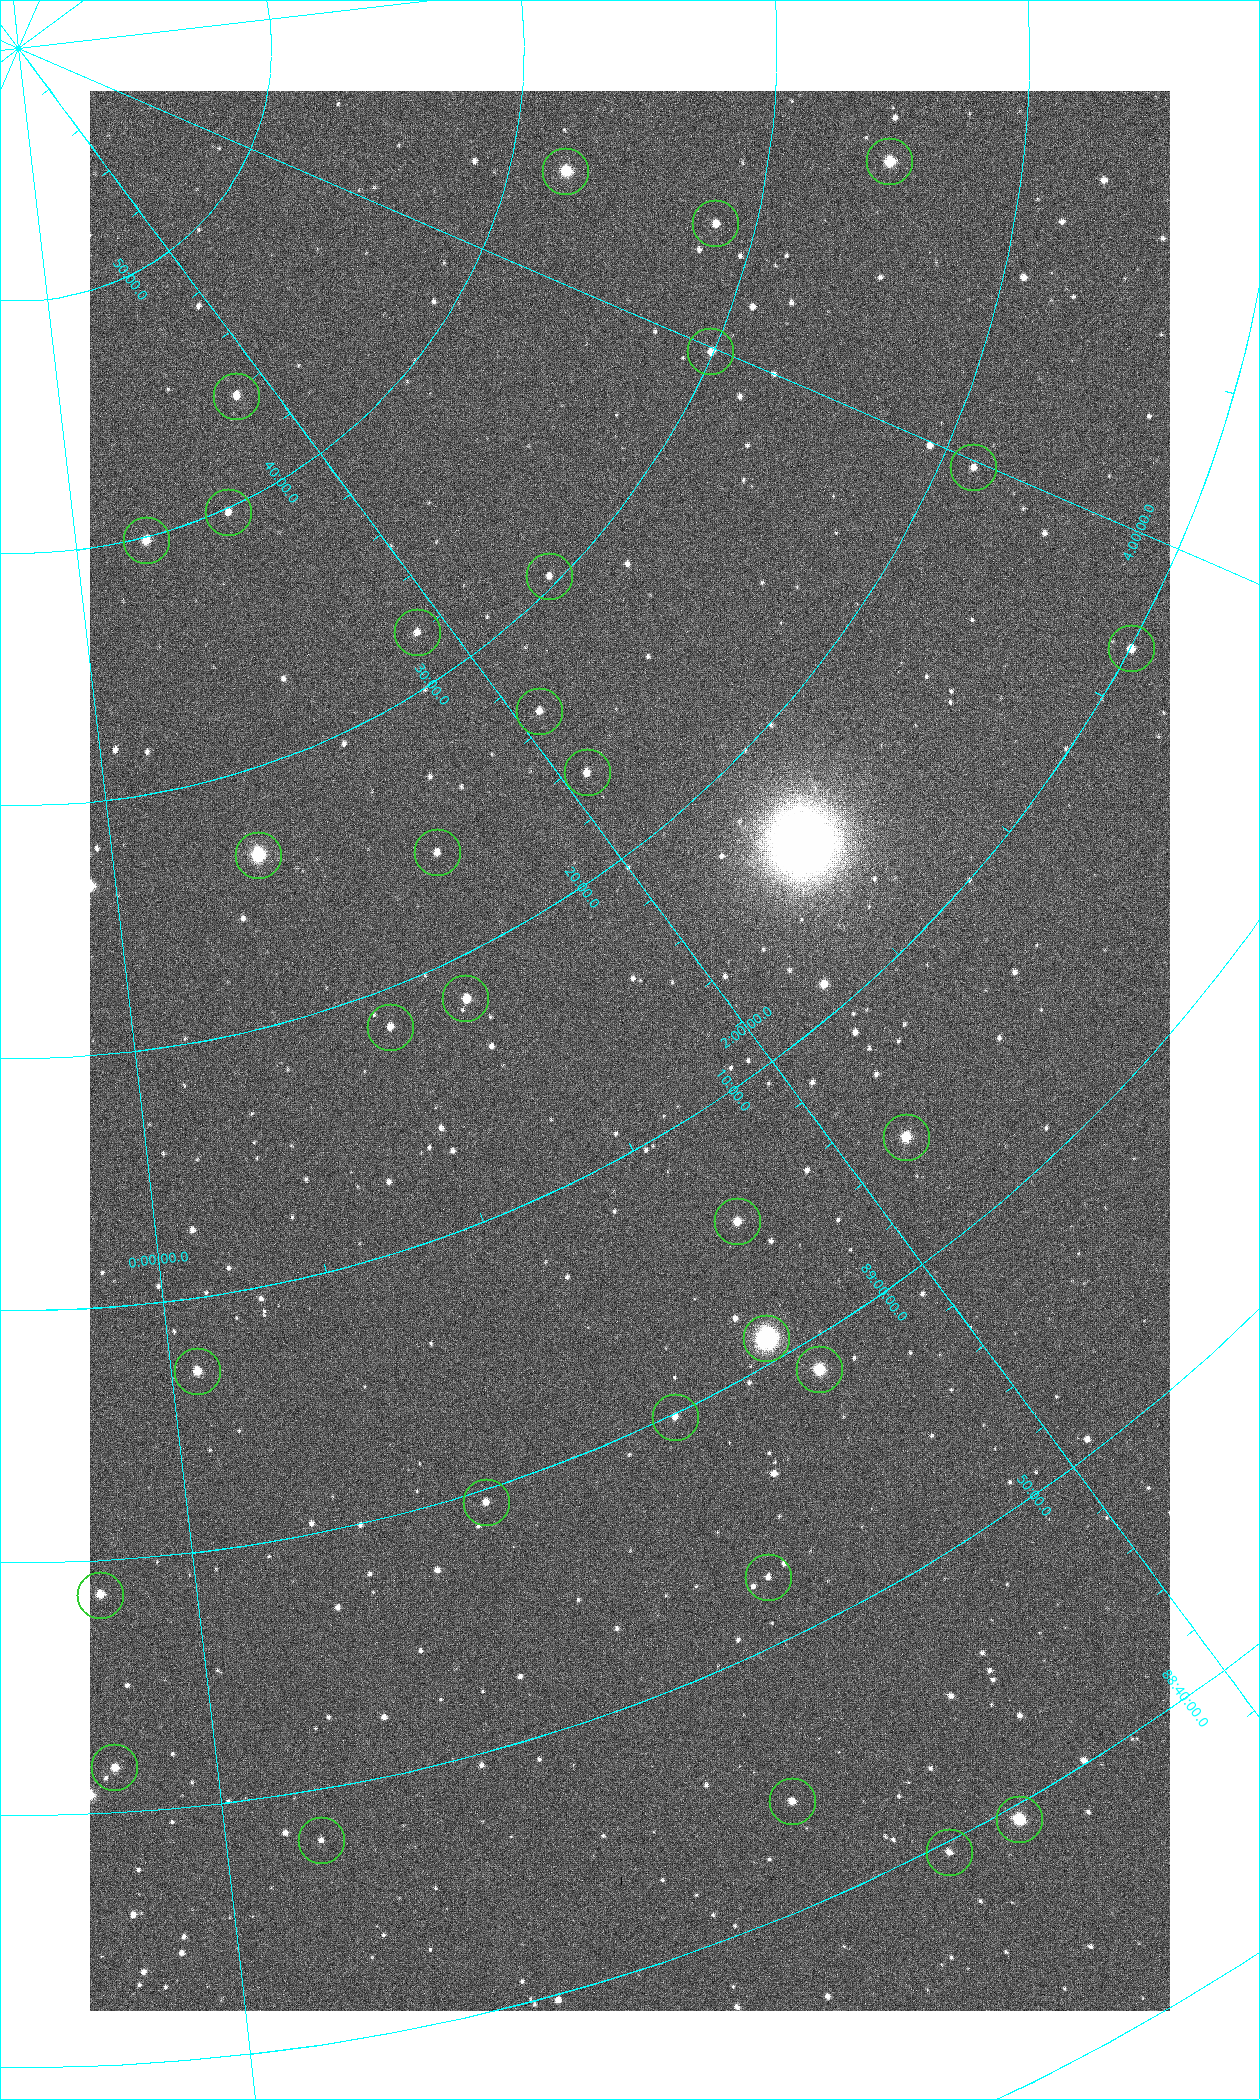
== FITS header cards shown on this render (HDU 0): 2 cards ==
NAXIS1  =                 1080 / length of data axis 1
NAXIS2  =                 1920 / length of data axis 2

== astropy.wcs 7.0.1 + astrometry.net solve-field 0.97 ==
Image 1080 x 1920 px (HDU 0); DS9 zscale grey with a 90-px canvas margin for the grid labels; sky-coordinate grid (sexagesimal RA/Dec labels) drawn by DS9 from the SOLVED WCS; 31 Tycho-2 reference stars matched to detected sources circled (green)
Header WCS: none
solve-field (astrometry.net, Tycho-2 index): SOLVED blind (the file carries no WCS)
Solved WCS: RA---TAN-SIP/DEC--TAN-SIP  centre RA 01:38:57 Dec +89:14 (24.74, +89.23 deg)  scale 2.37 arcsec/px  FOV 42.7' x 76.0'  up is +31 deg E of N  parity flipped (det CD > 0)
(file carries no celestial WCS; the grid is the blind solution)
Tycho-2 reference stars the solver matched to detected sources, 31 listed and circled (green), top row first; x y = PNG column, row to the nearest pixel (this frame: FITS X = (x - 90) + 1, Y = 1920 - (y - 91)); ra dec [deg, ICRS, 3 dp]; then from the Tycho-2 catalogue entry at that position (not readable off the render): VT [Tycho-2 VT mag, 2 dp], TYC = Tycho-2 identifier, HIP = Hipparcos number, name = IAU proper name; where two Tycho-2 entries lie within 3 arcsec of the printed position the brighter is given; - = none
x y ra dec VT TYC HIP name
889 161 75.971 +89.421 9.41 4629-33-1 - -
565 171 70.692 +89.630 9.34 4629-37-1 - -
715 223 69.250 +89.526 11.02 4629-45-1 - -
710 351 59.681 +89.501 11.64 4628-48-1 - -
236 396 25.399 +89.729 11.04 4627-64-1 - -
973 467 59.678 +89.312 11.93 4628-44-1 - -
228 512 17.696 +89.664 11.87 4627-21-1 - -
146 540 7.906 +89.665 10.51 4627-6-1 - -
549 576 38.519 +89.506 12.22 4628-39-1 - -
417 632 27.685 +89.533 12.30 4627-91-1 - -
1131 648 55.017 +89.166 11.19 4628-70-1 - -
539 711 31.518 +89.444 11.89 4628-72-1 - -
587 772 31.476 +89.392 11.96 4628-239-1 - -
437 852 20.865 +89.402 11.76 4627-105-1 - -
258 855 9.931 +89.444 8.22 4627-49-1 3128 -
465 998 18.559 +89.307 10.52 4627-75-1 - -
390 1027 14.190 +89.309 11.36 4627-74-1 - -
906 1137 32.549 +89.073 9.84 4628-149-1 - -
737 1221 24.867 +89.092 10.76 4627-125-1 - -
766 1338 23.461 +89.016 6.47 4627-259-1 7283 -
819 1369 24.587 +88.980 9.00 4627-86-1 - -
197 1371 1.117 +89.118 10.41 4627-24-1 - -
675 1417 19.000 +88.998 11.53 4627-46-1 - -
486 1502 11.209 +88.992 11.71 4627-72-1 - -
768 1577 19.495 +88.876 11.74 4627-109-1 - -
100 1595 356.433 +88.977 10.64 4662-137-1 - -
114 1767 356.619 +88.863 10.97 4662-128-1 - -
792 1801 17.187 +88.735 11.22 4627-80-1 - -
1019 1819 22.838 +88.657 9.18 4627-37-1 - -
321 1840 2.995 +88.800 12.46 4627-25-1 - -
949 1852 20.674 +88.660 11.87 4627-100-1 - -